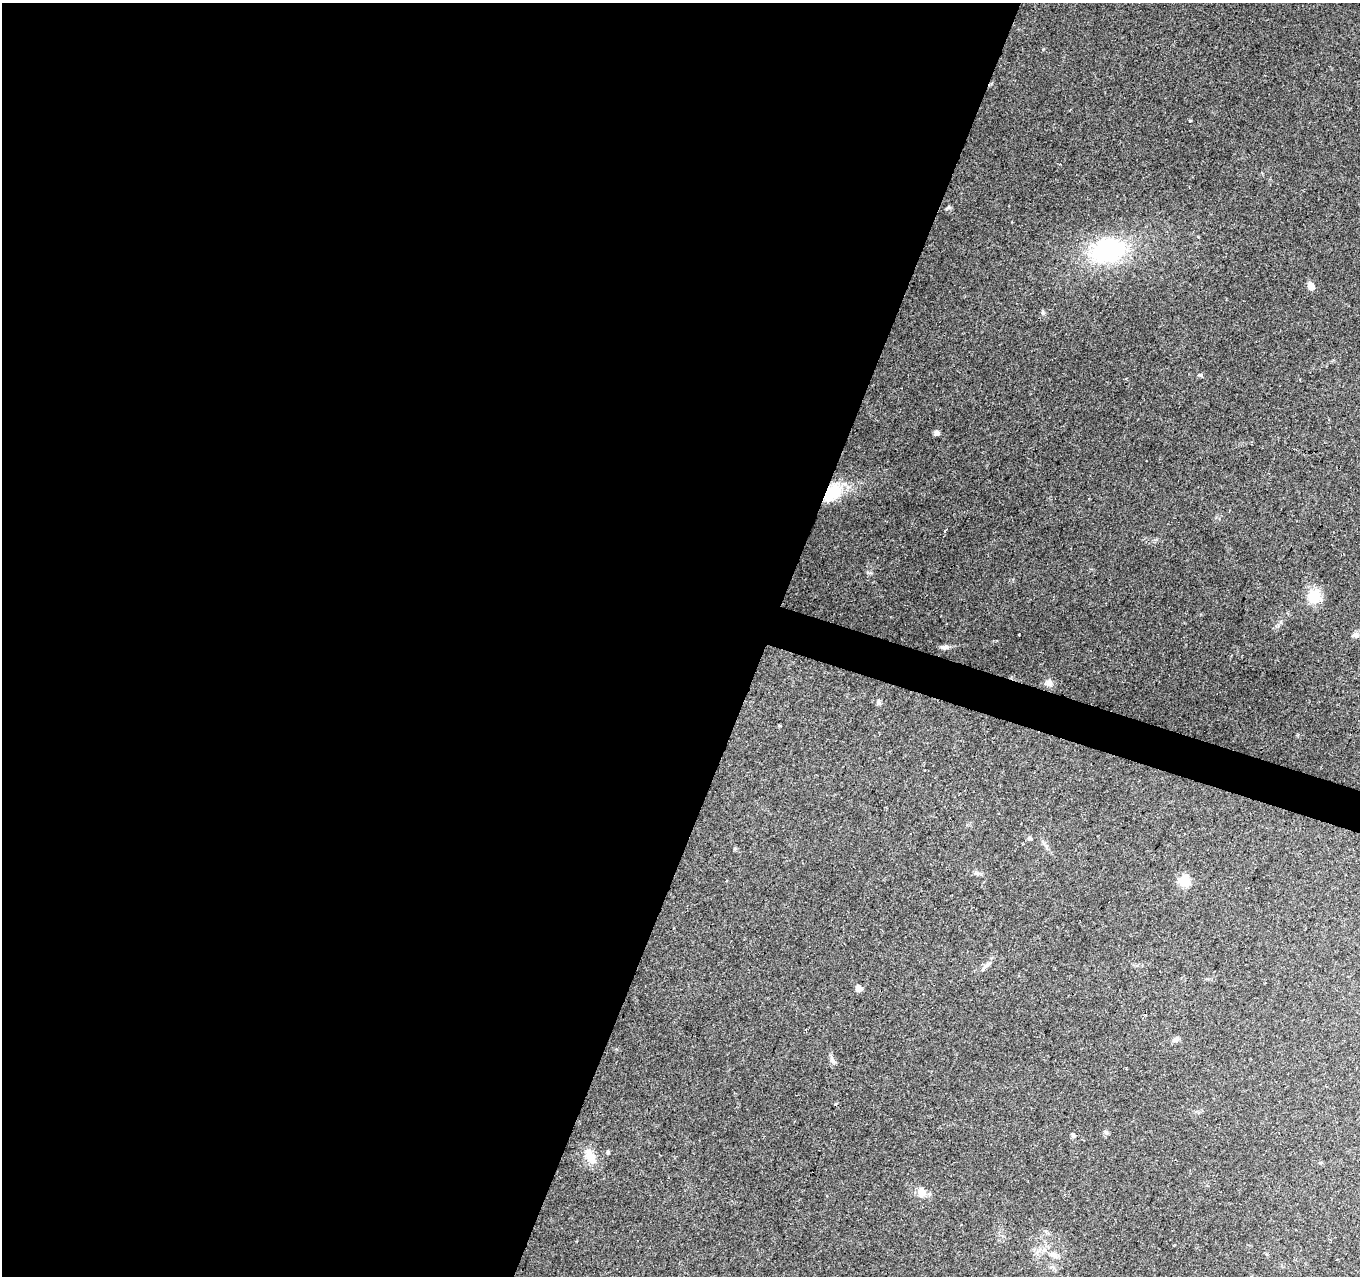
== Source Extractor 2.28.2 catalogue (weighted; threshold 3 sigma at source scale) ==
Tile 5 of 4 x 4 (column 1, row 2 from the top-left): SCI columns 1-1358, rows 2761-4034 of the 5436 x 5585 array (HDU 1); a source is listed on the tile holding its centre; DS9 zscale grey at full resolution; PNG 1362 x 1278 px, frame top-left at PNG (2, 3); no overlay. Shown black and unused: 58% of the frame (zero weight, under 2 of 3 exposures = <1% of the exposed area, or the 3 px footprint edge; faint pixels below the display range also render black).
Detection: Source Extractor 2.28.2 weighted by HDU 2 'WHT'; one run over the whole footprint, this tile lists its part. Background 0.198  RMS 0.0088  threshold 0.0398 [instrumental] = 3 sigma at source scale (4.5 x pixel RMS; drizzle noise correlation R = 1.50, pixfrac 1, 0.0396/0.0396 arcsec/px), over >= 5 px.
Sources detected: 27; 2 cosmic-ray / hot-pixel residue — not listed; the other 25 listed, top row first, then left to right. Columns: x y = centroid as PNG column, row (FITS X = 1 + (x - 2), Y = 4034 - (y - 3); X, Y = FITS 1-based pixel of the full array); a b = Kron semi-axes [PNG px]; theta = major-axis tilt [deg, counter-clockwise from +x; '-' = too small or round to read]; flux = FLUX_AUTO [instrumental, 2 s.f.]
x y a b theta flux
1108 250 37 25 11 93
1311 286 10 7 -61 5.5
1043 313 6 5 - 1.6
1200 375 6 5 - 1.3
936 433 5 5 - 3.7
832 493 23 15 41 29
1314 596 15 14 - 19
1019 635 3 2 - 1
1355 635 9 7 19 3.2
944 647 12 5 1 3.1
1049 683 9 8 - 4.6
878 702 7 4 -89 1.6
779 725 4 3 - 0.82
1029 838 5 5 - 2.3
726 881 3 2 - 0.73
1184 881 14 11 -23 13
988 964 9 5 23 2.3
859 988 5 4 - 10
1176 1039 10 6 26 3.4
832 1060 11 6 -59 3.2
1073 1135 6 5 - 1.8
608 1152 5 4 - 1.4
590 1156 23 12 -60 12
921 1192 14 10 -86 6.9
1052 1255 11 7 -25 4.9
Overlapping masked pixels (flux is a lower limit): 1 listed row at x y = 832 493
Unlisted compact peaks at least as high as the median listed source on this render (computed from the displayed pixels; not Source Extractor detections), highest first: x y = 1190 121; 1043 49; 949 207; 870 573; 735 848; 1106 1132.